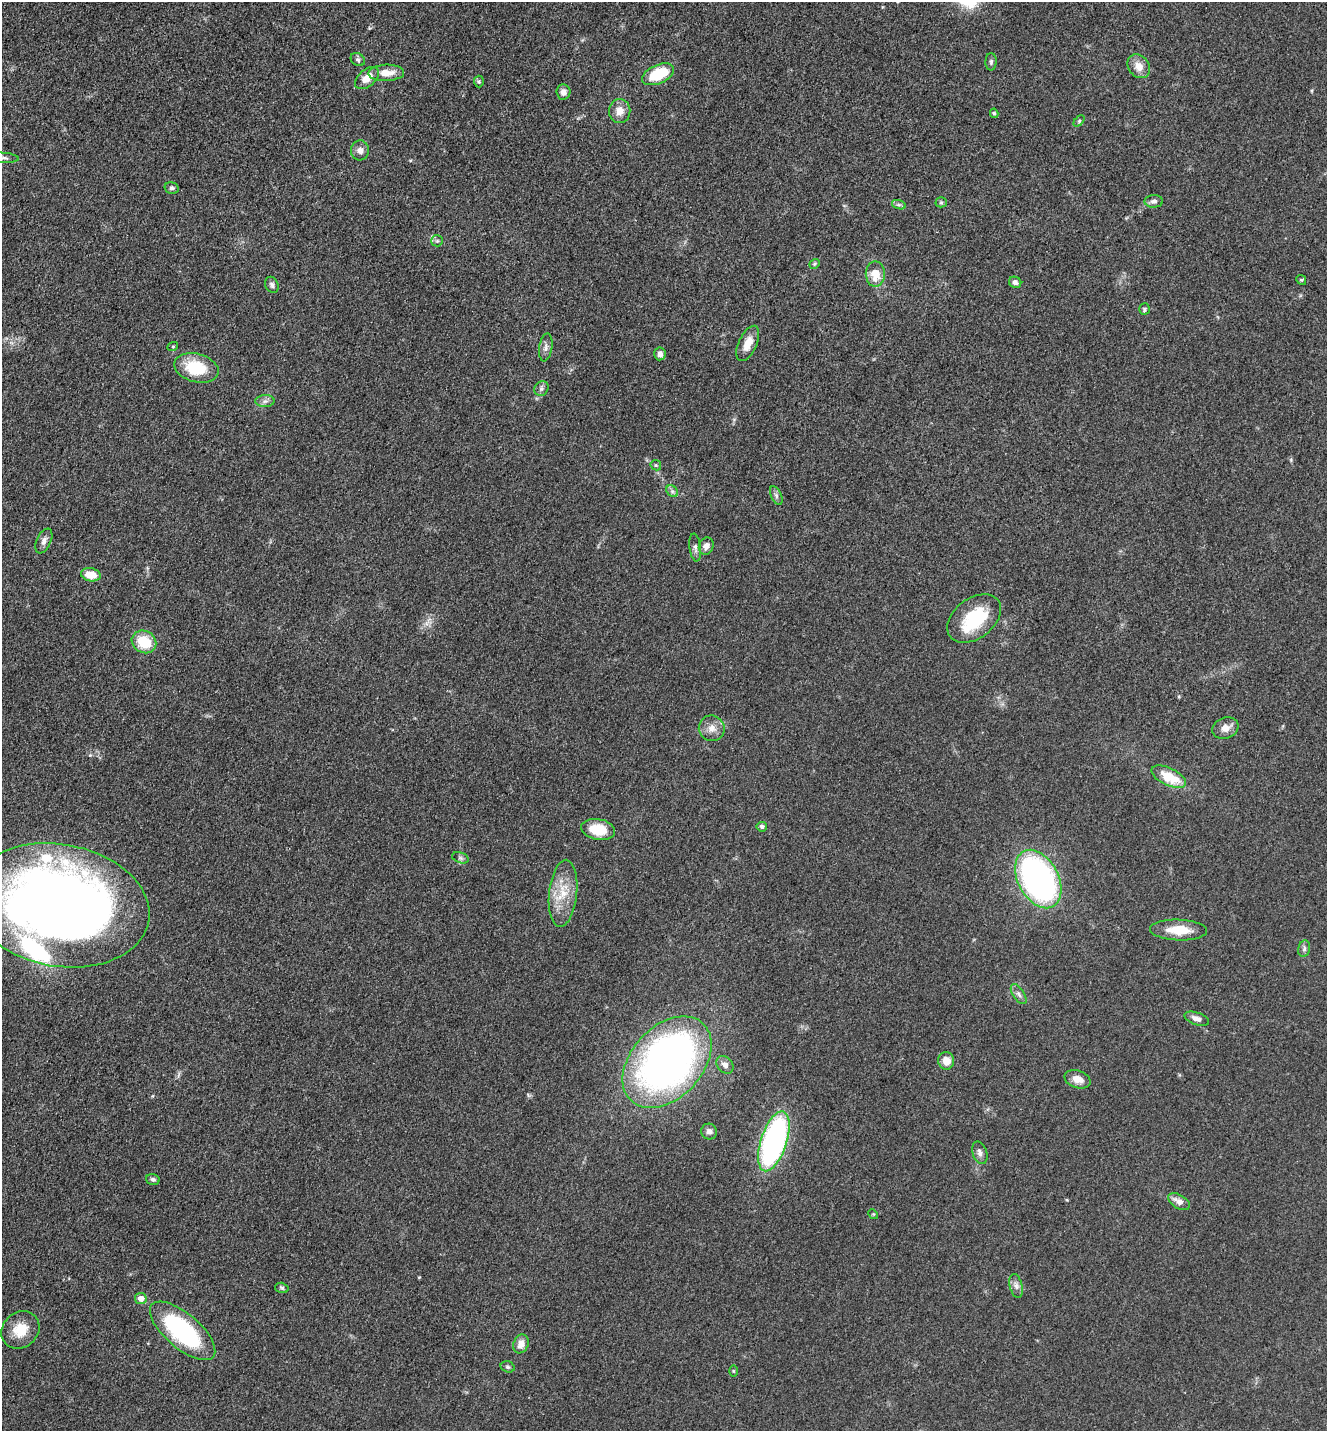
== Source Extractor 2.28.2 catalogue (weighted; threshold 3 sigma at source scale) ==
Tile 11 of 4 x 4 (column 3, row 3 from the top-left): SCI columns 2949-4273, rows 1471-2899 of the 5806 x 5775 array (HDU 1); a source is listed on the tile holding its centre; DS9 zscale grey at full resolution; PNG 1329 x 1433 px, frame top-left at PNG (2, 2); each listed source drawn as its Kron ellipse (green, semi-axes under 4 px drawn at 4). Nothing masked; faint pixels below the display range render black.
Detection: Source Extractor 2.28.2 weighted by HDU 2 'WHT'; one run over the whole footprint, this tile lists its part. Background 0.0636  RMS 0.006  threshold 0.027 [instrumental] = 3 sigma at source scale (4.5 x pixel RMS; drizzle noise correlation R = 1.50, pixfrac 1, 0.05/0.05 arcsec/px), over >= 5 px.
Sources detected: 73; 2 inside a brighter listed object's ellipse — not listed separately; the other 71 listed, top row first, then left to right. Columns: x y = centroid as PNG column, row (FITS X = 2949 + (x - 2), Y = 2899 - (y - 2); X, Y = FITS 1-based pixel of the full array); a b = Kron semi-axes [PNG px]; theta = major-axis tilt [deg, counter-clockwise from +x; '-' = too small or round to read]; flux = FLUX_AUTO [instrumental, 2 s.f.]
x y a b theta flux
358 60 7 6 - 1.5
991 62 8 5 89 1.3
1139 66 13 10 -52 6.4
386 73 18 8 2 8.2
658 74 17 9 24 23
367 78 14 8 42 7.2
479 82 6 5 - 0.94
563 92 7 7 - 3.2
620 111 12 10 82 5.8
994 113 4 3 - 1.1
1079 121 6 4 47 0.98
360 150 10 9 - 3.1
3 158 15 5 -3 2
172 188 7 5 -14 1.4
1154 201 9 6 1 2.1
941 202 5 5 - 0.95
899 205 7 4 -18 1.3
437 241 6 5 - 1.2
814 264 6 4 37 0.79
875 274 13 9 90 11
1301 280 5 4 - 0.73
1015 282 6 5 - 1.9
272 285 8 6 -66 1.7
1144 309 6 5 - 1.1
748 343 19 9 66 7.1
173 346 5 3 - 0.49
546 347 14 6 82 2.6
660 354 6 5 - 2.6
196 368 22 14 -15 25
541 389 8 6 48 1.6
265 401 10 6 1 2.3
656 465 6 5 - 0.9
672 491 6 5 - 1.4
776 495 10 5 -64 1.7
44 541 13 7 65 3
706 546 9 7 65 3.7
695 547 14 5 -83 2.4
91 575 10 6 -10 10
974 618 30 20 37 31
144 642 13 11 -31 19
712 728 13 12 - 5.4
1225 728 13 10 19 4.8
1169 777 18 8 -26 17
762 827 5 4 - 1.9
598 829 17 10 -11 17
460 858 8 5 -20 1.4
1038 879 31 20 -62 190
563 893 34 14 84 16
59 905 91 61 -10 670
1179 930 28 10 -2 14
1304 949 8 6 75 1.6
1019 994 11 5 -56 2.2
1197 1019 13 6 -19 3.4
946 1061 9 8 - 6.6
667 1062 53 35 47 330
725 1065 10 7 -50 3.1
1078 1079 13 8 -18 5.9
709 1131 8 7 - 2.5
774 1141 31 13 72 160
980 1153 12 7 -73 2.9
153 1179 7 5 -16 1.5
1179 1202 12 6 -31 4.8
873 1214 5 4 - 0.66
1016 1286 12 6 -76 2.7
282 1288 7 5 -16 1.1
141 1299 6 5 - 4.9
20 1330 20 17 41 13
183 1331 40 17 -40 83
521 1344 9 7 69 5.2
508 1367 7 5 -16 1.2
733 1371 6 4 -90 0.63
Isophote crosses this tile's border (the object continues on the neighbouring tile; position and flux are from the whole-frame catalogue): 2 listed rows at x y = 3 158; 59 905